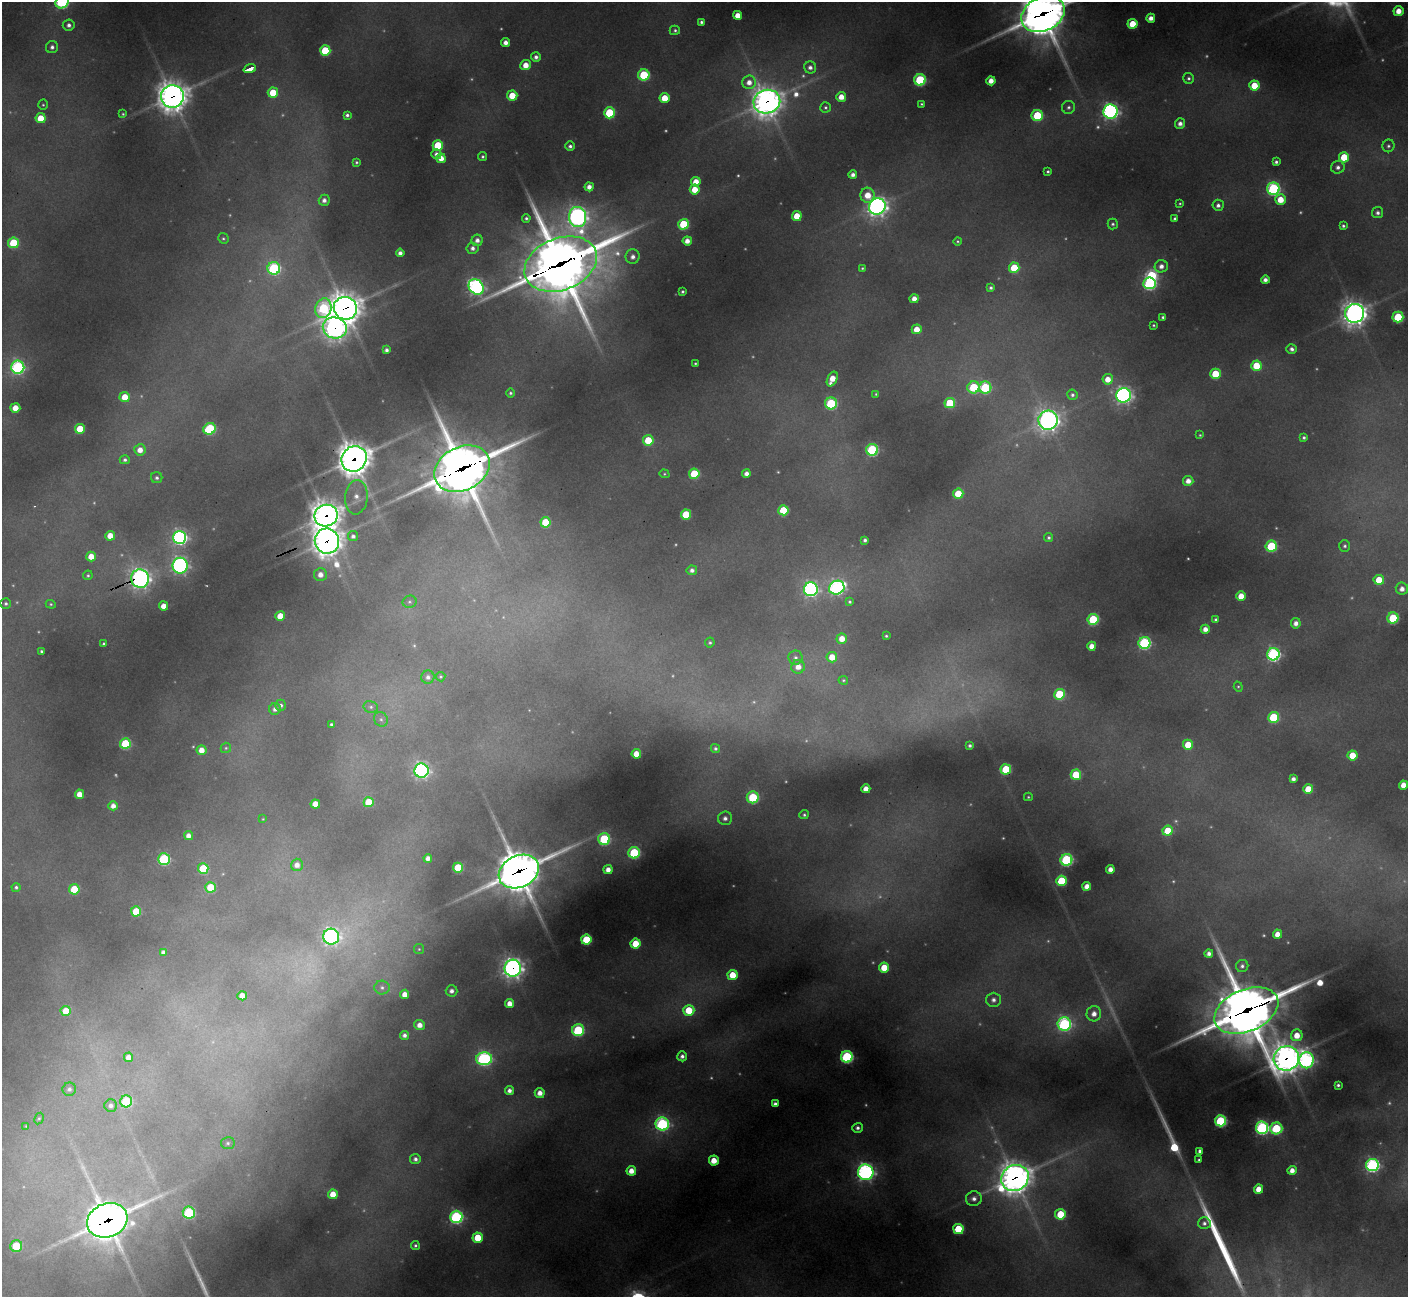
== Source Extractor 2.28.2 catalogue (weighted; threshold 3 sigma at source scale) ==
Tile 7 of 4 x 4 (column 3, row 2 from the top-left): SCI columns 2818-4223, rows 2878-4172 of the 5630 x 5619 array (HDU 1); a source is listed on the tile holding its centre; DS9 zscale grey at full resolution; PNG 1410 x 1299 px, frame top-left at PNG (2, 2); each listed source drawn as its Kron ellipse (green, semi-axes under 4 px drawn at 4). Shown black and unused: <1% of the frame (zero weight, under 3 of 4 exposures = <1% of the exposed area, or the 3 px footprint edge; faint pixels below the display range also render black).
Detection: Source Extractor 2.28.2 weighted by HDU 2 'WHT'; one run over the whole footprint, this tile lists its part. Background 0.448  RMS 0.015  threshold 0.0664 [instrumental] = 3 sigma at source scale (4.5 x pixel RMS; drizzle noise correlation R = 1.50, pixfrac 1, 0.05/0.05 arcsec/px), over >= 5 px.
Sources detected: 351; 47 too faint to see at this stretch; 2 inside a brighter object's white glare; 2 long thin detections or spike segments (spike, bleed or trail) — neither listed nor drawn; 1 inside a brighter listed object's ellipse — not listed separately; the other 299 listed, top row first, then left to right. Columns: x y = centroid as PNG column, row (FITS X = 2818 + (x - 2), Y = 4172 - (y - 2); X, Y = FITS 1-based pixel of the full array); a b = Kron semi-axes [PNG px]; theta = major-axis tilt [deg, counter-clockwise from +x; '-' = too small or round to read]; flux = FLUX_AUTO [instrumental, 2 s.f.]
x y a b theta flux
62 2 7 6 - 300
1398 11 5 5 - 22
1043 14 22 17 26 4900
738 15 4 4 - 22
1151 18 4 4 - 13
701 22 4 3 - 3.8
1133 24 5 5 - 52
69 25 6 5 - 7.1
675 30 5 4 - 3.4
506 42 4 4 - 11
52 47 6 6 - 7
325 50 5 5 - 96
536 57 5 4 - 6.7
526 65 5 5 - 22
810 67 6 6 - 8.5
250 69 6 3 22 140
644 75 5 5 - 140
1189 78 5 5 - 4.2
920 80 6 5 - 180
991 81 4 4 - 18
749 82 7 6 - 16
1254 86 5 5 - 47
273 93 5 5 - 51
172 96 11 11 - 2400
512 96 5 5 - 49
841 97 5 5 - 21
665 98 5 5 - 37
767 102 13 11 18 2300
921 104 3 3 - 2
43 105 5 4 - 2.4
825 107 5 5 - 3.2
1069 107 6 6 - 5.1
1111 112 7 7 - 600
609 113 6 5 - 97
123 114 4 3 - 2.1
347 115 4 4 - 4.4
1037 115 5 5 - 110
41 118 5 5 - 44
1180 124 5 5 - 9.6
438 145 5 5 - 87
570 146 5 4 - 5.2
1388 146 6 6 - 4.4
436 154 5 5 - 7
483 157 4 4 - 3.1
1344 157 5 5 - 60
441 158 5 4 - 20
356 162 4 4 - 3
1276 162 4 4 - 4.3
1338 167 7 6 - 7.7
1048 171 3 3 - 3
853 175 4 4 - 9
696 182 5 5 - 26
589 187 4 4 - 12
695 189 5 5 - 34
1273 189 6 6 - 300
868 195 7 7 - 30
324 200 6 5 - 8.5
1280 200 5 5 - 32
1180 203 3 3 - 2.1
1218 205 5 5 - 7.1
877 206 8 8 - 1000
1378 213 6 5 - 6.1
797 216 5 5 - 41
577 217 10 8 -84 890
526 218 4 3 - 3.7
1175 218 4 3 - 4
683 224 5 5 - 100
1113 224 5 5 - 3.8
1343 226 4 3 - 3.7
223 238 5 5 - 2.9
477 240 6 5 - 9.4
687 241 4 4 - 15
957 241 4 4 - 2.4
13 243 5 5 - 92
472 248 6 5 - 7.7
400 253 4 4 - 8.2
633 257 7 7 - 11
561 264 37 26 21 11000
1161 266 6 6 - 12
274 268 6 6 - 260
862 268 3 3 - 1.8
1014 268 5 5 - 67
1265 280 4 4 - 8.5
1149 283 6 6 - 290
476 287 8 7 - 580
991 288 4 4 - 4
682 292 3 3 - 2.9
914 299 4 4 - 15
323 308 10 8 74 200
345 308 12 11 - 2700
1355 313 10 9 - 1600
1163 317 3 3 - 3.7
1398 317 5 5 - 110
1153 325 3 3 - 2.1
335 328 12 10 -14 1000
917 329 5 5 - 28
1292 349 5 4 - 6.2
386 350 4 4 - 6.1
695 363 3 2 - 1.8
1256 366 5 5 - 52
18 367 6 6 - 380
1215 374 5 5 - 69
832 379 8 4 64 29
1108 379 5 5 - 23
974 387 6 6 - 120
985 387 6 6 - 160
510 393 5 4 - 3.3
876 394 4 4 - 2.3
1072 395 5 5 - 4.5
1123 395 7 7 - 660
125 397 5 5 - 36
831 403 6 6 - 180
950 403 5 5 - 87
15 408 5 5 - 25
1048 420 9 9 - 1100
80 429 5 5 - 56
210 429 6 5 - 170
1200 435 4 4 - 2
1304 438 4 4 - 3.8
648 440 5 5 - 58
140 450 5 5 - 17
872 450 6 6 - 220
354 459 13 12 - 3300
125 460 5 4 - 4.3
462 469 29 21 27 7500
746 473 4 4 - 9.8
664 474 5 4 - 2.1
694 474 5 5 - 84
157 478 5 5 - 4.2
1188 481 5 5 - 15
958 494 5 5 - 48
356 497 17 11 84 19
783 510 5 5 - 77
686 514 5 5 - 75
326 516 12 10 19 2300
545 522 5 5 - 72
110 536 5 4 - 25
353 536 5 5 - 6.3
180 537 6 6 - 510
1049 538 4 4 - 3.4
865 540 4 4 - 4.8
327 541 12 12 - 2200
1271 546 5 5 - 130
1345 546 6 5 - 4.1
91 556 5 4 - 26
180 566 8 7 - 460
692 570 5 5 - 7.7
320 574 6 6 - 14
88 575 5 4 - 2.8
140 578 9 9 - 710
1379 580 5 5 - 41
837 588 8 6 27 460
811 589 7 7 - 480
1402 589 6 6 - 13
1241 596 5 4 - 26
410 602 7 6 - 3.7
850 602 4 4 - 3
6 603 5 5 - 3.8
51 604 5 4 - 2.1
163 606 4 4 - 21
280 616 5 5 - 33
1393 618 5 5 - 120
1093 619 5 5 - 140
1216 620 3 3 - 3.5
1296 623 5 5 - 9.9
1205 629 4 4 - 14
886 636 3 3 - 2.2
842 639 5 5 - 23
710 643 5 5 - 3.1
1144 643 6 6 - 290
103 644 3 3 - 2.5
1092 646 4 4 - 18
41 651 3 3 - 2.7
1273 654 6 6 - 420
832 657 5 5 - 30
796 658 7 7 - 6.2
798 667 7 6 - 18
428 677 6 6 - 6.9
440 677 5 4 - 2.5
843 680 5 4 - 2.3
1238 687 5 4 - 2.2
1059 694 5 5 - 110
281 705 5 5 - 5.2
371 707 7 5 -13 4.5
275 709 6 5 - 7.9
1274 717 5 5 - 120
381 719 8 6 -53 4.8
331 724 3 3 - 3.6
125 744 5 5 - 130
1188 745 5 5 - 44
970 746 3 3 - 4.1
226 748 5 5 - 2.5
715 749 4 4 - 3.9
202 750 5 4 - 18
636 754 4 4 - 28
1352 755 5 5 - 42
1006 769 5 5 - 100
421 771 7 7 - 630
1076 775 5 5 - 82
1293 779 4 4 - 8.1
1404 785 4 4 - 23
866 789 4 4 - 18
1308 789 5 5 - 47
79 794 4 4 - 20
753 797 6 6 - 150
1028 797 4 4 - 2
369 802 5 5 - 54
315 804 4 4 - 26
113 806 5 4 - 12
804 815 5 4 - 3.1
725 818 7 7 - 8.7
263 819 3 3 - 1.3
1168 831 5 5 - 59
188 836 4 4 - 11
604 839 6 6 - 170
634 853 6 5 - 180
428 858 4 4 - 10
164 859 6 6 - 220
1066 860 6 6 - 270
297 865 6 6 - 13
458 868 5 5 - 94
203 869 5 5 - 110
1110 869 4 4 - 14
608 870 4 4 - 15
519 872 21 16 26 5600
1061 881 5 5 - 99
1087 886 4 4 - 16
16 887 4 4 - 3.6
210 887 5 5 - 64
74 889 5 5 - 85
136 911 5 5 - 63
1277 934 4 4 - 20
331 937 8 8 - 520
586 940 5 5 - 97
636 944 5 5 - 50
419 949 5 5 - 2.4
163 952 4 4 - 6.4
1209 954 4 4 - 9.1
1242 966 6 6 - 5.7
884 967 5 5 - 47
513 968 8 8 - 940
732 975 5 5 - 42
382 988 7 7 - 5.5
451 991 6 5 - 8.7
405 994 4 4 - 18
242 996 4 4 - 18
993 1000 7 7 - 9
510 1004 4 4 - 19
689 1010 5 5 - 62
1246 1010 33 21 23 9500
66 1011 5 5 - 41
1094 1014 7 7 - 16
1064 1024 7 7 - 370
420 1025 5 5 - 16
578 1030 6 6 - 190
404 1035 4 4 - 6.7
1297 1035 6 6 - 28
682 1056 5 5 - 7.1
128 1057 5 4 - 13
847 1057 6 6 - 270
1286 1058 13 12 - 2400
484 1059 8 6 1 430
1306 1060 8 7 - 460
1338 1085 4 4 - 4.1
69 1089 7 6 - 5.8
509 1091 4 4 - 8.7
540 1093 5 5 - 15
126 1101 6 6 - 140
775 1104 4 4 - 6.5
111 1106 6 6 - 6.9
39 1118 6 4 61 2.4
1221 1121 5 5 - 210
662 1124 6 6 - 350
26 1126 3 3 - 1.3
857 1128 5 5 - 6.3
1262 1128 6 6 - 400
1276 1128 6 6 - 140
228 1143 7 6 - 4.1
1200 1151 4 4 - 6.8
415 1159 5 5 - 6.5
1199 1160 3 3 - 2.6
714 1161 5 5 - 30
1372 1165 6 6 - 440
1292 1170 4 4 - 15
631 1171 5 5 - 20
866 1172 8 7 - 550
1015 1178 14 12 34 2700
1259 1189 4 4 - 24
333 1194 5 5 - 27
974 1199 8 7 - 9.2
189 1213 6 6 - 200
1060 1214 5 5 - 71
456 1217 6 6 - 350
107 1220 21 17 22 3500
1204 1223 6 6 - 7.1
958 1229 5 5 - 84
478 1238 5 5 - 56
415 1245 4 4 - 3.3
16 1246 6 6 - 84
Overlapping masked pixels (flux is a lower limit): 18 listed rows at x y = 1043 14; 172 96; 767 102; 561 264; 345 308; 335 328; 1123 395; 354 459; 462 469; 326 516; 327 541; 140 578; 519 872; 513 968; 1246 1010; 1286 1058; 1015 1178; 107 1220
Isophote crosses this tile's border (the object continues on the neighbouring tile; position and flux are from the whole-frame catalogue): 2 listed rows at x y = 62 2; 1043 14